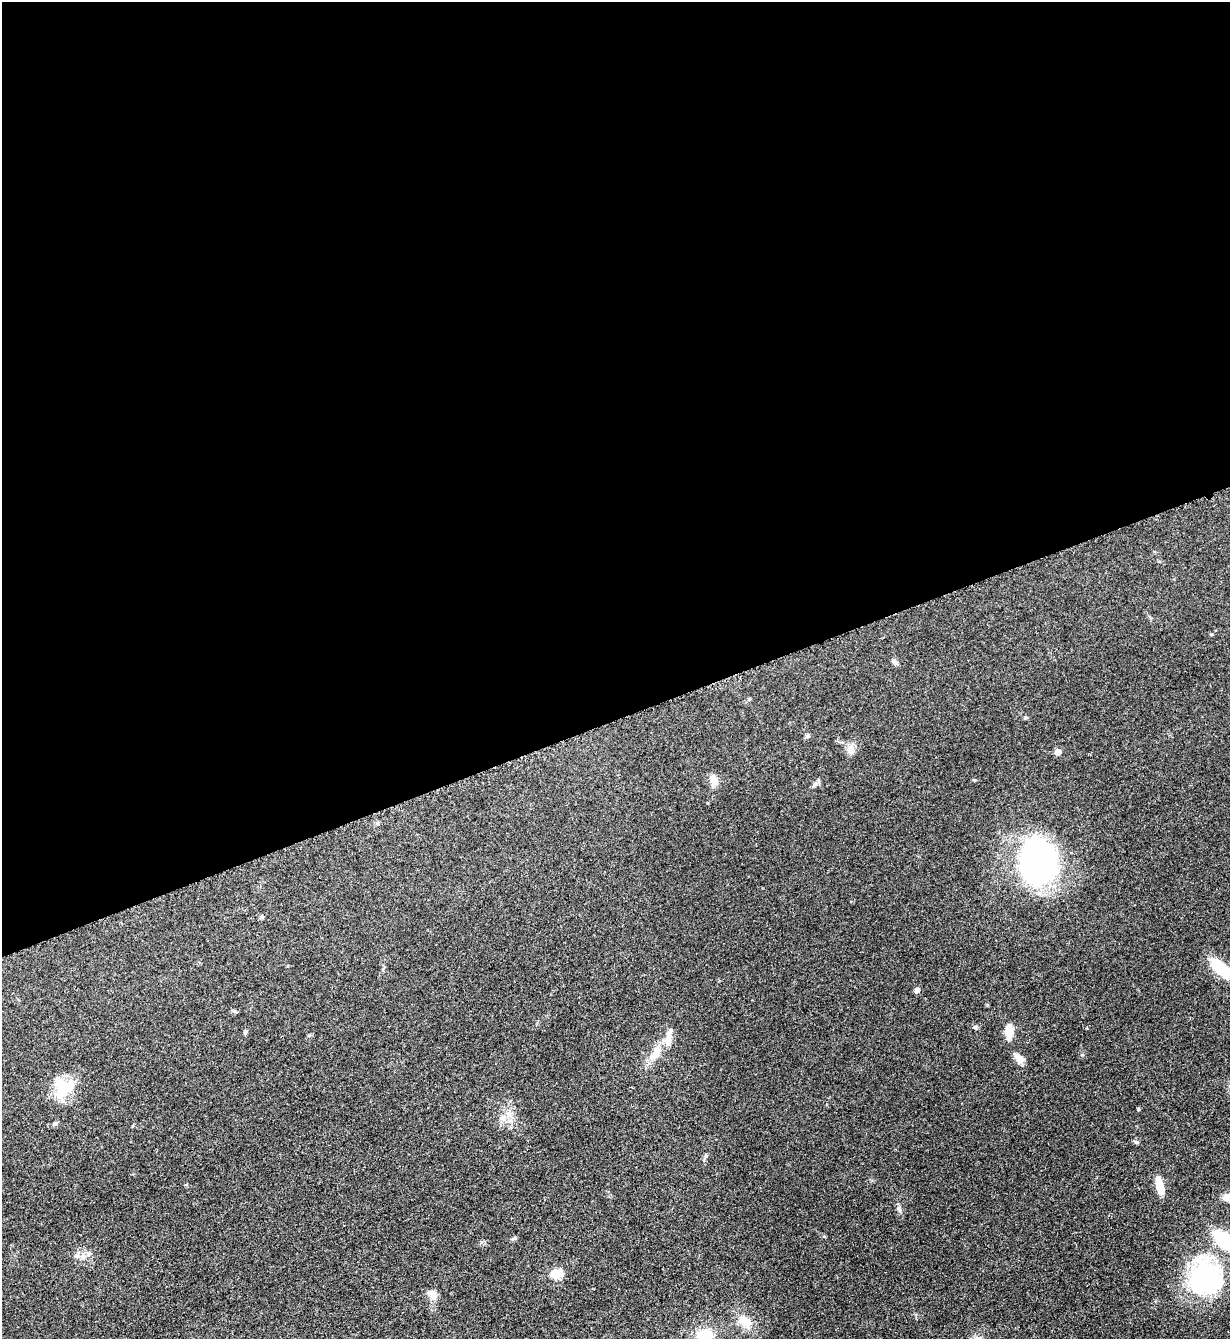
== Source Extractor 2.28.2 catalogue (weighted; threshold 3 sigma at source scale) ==
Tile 2 of 4 x 4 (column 2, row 1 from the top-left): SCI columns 1511-2738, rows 4021-5357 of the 5351 x 5363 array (HDU 1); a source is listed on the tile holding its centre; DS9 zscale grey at full resolution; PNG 1232 x 1341 px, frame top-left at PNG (2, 2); no overlay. Shown black and unused: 54% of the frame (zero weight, under 3 of 5 exposures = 1% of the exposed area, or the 3 px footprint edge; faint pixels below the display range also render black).
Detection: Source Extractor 2.28.2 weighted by HDU 2 'WHT'; one run over the whole footprint, this tile lists its part. Background 0.0603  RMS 0.0063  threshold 0.0283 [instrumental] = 3 sigma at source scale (4.5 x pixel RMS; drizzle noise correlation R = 1.50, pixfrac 1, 0.05/0.05 arcsec/px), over >= 5 px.
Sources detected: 35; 1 inside a brighter object's white glare — not listed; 1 inside a brighter listed object's ellipse — not listed separately; the other 33 listed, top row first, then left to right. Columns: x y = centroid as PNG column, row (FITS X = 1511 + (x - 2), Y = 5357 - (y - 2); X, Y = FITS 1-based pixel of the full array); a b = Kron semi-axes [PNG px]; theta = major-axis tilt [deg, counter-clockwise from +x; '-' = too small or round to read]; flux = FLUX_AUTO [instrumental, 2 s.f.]
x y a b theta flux
894 662 9 6 -56 1.8
749 699 5 5 - 0.78
1025 718 5 4 - 0.94
807 736 6 5 - 1.1
850 749 14 9 84 4.4
1058 752 5 4 - 6.8
713 779 14 9 -65 4.2
974 780 4 4 - 0.58
1037 862 41 33 -88 160
262 917 6 4 0 0.83
1220 968 25 11 -41 26
917 990 5 5 - 3.3
233 1011 9 3 -21 0.76
975 1027 5 5 - 0.98
1009 1031 16 8 87 9.4
245 1032 6 5 - 0.86
669 1037 26 8 84 6
656 1053 18 10 74 7.7
1019 1059 12 9 -49 4.3
61 1090 32 17 -88 17
1138 1109 5 3 - 0.63
509 1114 13 7 89 4.5
55 1123 7 5 51 1.1
1136 1142 6 4 -19 0.91
1159 1185 21 7 -77 8.2
1229 1197 10 7 6 7.8
515 1238 6 4 -46 0.83
83 1256 10 6 90 2.5
556 1274 5 5 - 39
1205 1278 44 37 85 77
431 1293 14 8 -29 4
745 1321 20 13 -38 9.3
704 1335 15 12 6 17
Isophote crosses this tile's border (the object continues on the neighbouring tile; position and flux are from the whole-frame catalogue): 3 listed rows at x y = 1220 968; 1229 1197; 704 1335
Unlisted compact peaks at least as high as the median listed source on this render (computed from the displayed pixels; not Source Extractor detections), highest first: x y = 898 1208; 1082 1055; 706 1156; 1211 634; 815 784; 309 1035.